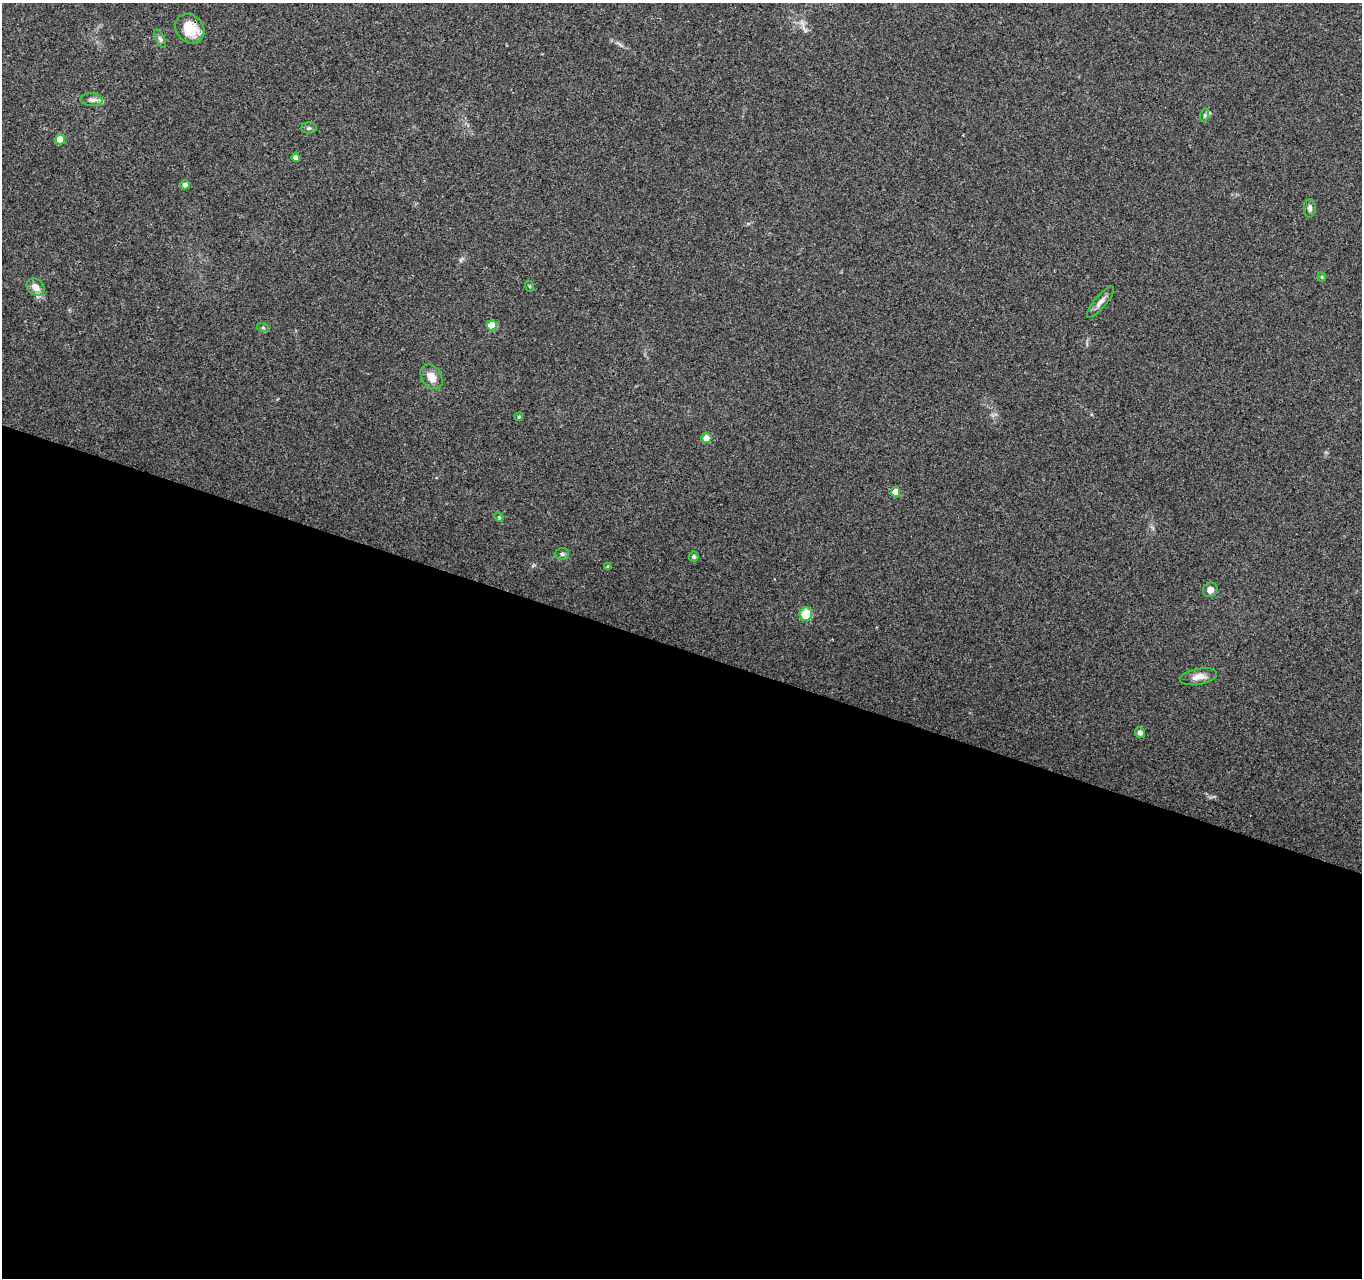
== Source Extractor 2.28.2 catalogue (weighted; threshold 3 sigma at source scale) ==
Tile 14 of 4 x 4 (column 2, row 4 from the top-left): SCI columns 1361-2720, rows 216-1491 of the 5450 x 5597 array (HDU 1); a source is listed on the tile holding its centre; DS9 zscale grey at full resolution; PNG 1364 x 1280 px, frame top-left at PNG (2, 3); each listed source drawn as its Kron ellipse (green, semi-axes under 4 px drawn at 4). Shown black and unused: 49% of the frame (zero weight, under 3 of 4 exposures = <1% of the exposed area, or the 3 px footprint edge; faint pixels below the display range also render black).
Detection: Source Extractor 2.28.2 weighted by HDU 2 'WHT'; one run over the whole footprint, this tile lists its part. Background 0.069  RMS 0.0045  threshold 0.0204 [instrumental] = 3 sigma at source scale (4.5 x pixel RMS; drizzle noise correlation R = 1.50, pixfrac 1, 0.0396/0.0396 arcsec/px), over >= 5 px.
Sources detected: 27; all 27 listed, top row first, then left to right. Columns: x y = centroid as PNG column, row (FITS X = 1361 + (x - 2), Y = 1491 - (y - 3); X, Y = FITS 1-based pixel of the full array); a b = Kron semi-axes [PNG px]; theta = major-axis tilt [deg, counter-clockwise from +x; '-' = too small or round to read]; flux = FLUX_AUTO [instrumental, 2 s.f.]
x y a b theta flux
190 29 16 13 -44 12
160 39 10 4 -63 1
92 100 11 6 -6 1.9
1205 115 7 4 72 0.76
309 128 8 5 -1 0.96
60 139 5 5 - 8.1
296 158 4 4 - 3.3
185 185 5 4 - 1.7
1310 208 9 6 88 1.4
1322 277 4 4 - 0.51
529 286 6 3 -70 0.49
36 287 10 7 -41 3.6
1100 302 20 6 50 2.6
491 325 5 5 - 9.6
263 328 6 4 -19 0.71
432 377 13 9 -56 4.5
519 417 4 4 - 0.64
706 438 5 5 - 6
895 492 5 4 - 8.2
499 517 5 4 - 0.52
562 554 7 5 1 0.89
694 557 5 5 - 1.2
608 567 4 3 - 0.9
1210 590 8 7 - 2.2
806 614 6 6 - 10
1199 677 19 8 11 4
1140 733 5 5 - 2
Overlapping masked pixels (flux is a lower limit): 1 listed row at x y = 190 29